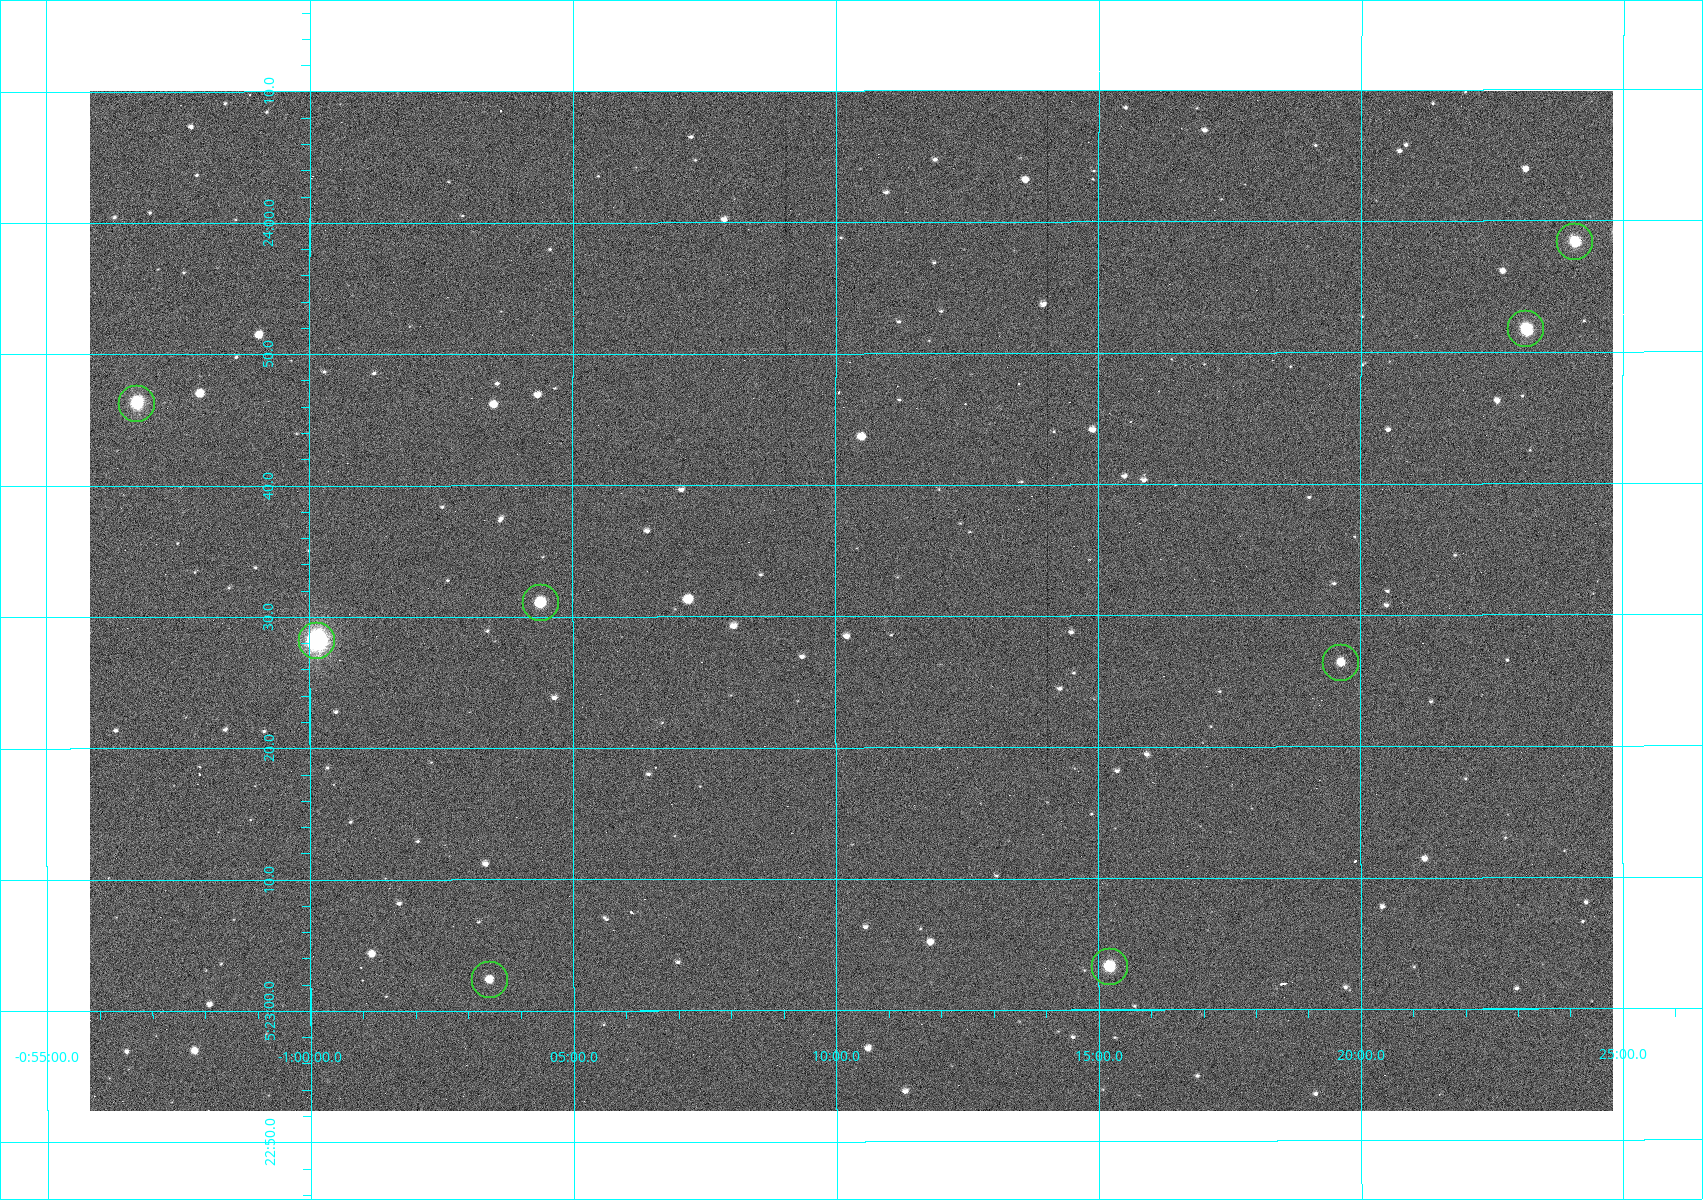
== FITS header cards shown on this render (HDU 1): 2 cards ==
NAXIS1  =                 1523
NAXIS2  =                 1020

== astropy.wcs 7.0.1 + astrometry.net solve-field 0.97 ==
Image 1523 x 1020 px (HDU 1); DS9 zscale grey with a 90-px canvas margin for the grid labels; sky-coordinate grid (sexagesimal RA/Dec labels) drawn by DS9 from the SOLVED WCS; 8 Tycho-2 reference stars matched to detected sources circled (green)
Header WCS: RA---TAN/DEC--TAN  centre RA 05:23:31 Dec -01:10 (80.88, -1.17 deg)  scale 1.14 arcsec/px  FOV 29.0' x 19.4'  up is +90 deg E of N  parity flipped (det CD > 0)
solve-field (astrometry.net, Tycho-2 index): VERIFIED the header's WCS against the Tycho-2 star catalogue (8 matches, 0 conflicts) and refined it, rather than solving blind
Solved WCS: RA---TAN-SIP/DEC--TAN-SIP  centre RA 05:23:31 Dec -01:10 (80.88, -1.17 deg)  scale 1.14 arcsec/px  FOV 29.0' x 19.4'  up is +90 deg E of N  parity flipped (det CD > 0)
The solver's refit moves the header's centre by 1.1 arcsec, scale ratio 1.001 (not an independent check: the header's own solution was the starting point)
Tycho-2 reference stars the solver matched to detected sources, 8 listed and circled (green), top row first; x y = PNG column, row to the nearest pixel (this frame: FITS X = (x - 90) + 1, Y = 1020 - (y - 92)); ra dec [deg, ICRS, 3 dp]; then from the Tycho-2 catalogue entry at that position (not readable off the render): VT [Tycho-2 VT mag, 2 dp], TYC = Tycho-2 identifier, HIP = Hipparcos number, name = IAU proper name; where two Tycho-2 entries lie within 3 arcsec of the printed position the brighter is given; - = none
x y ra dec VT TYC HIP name
1575 243 80.993 -1.402 10.12 4753-1097-1 - -
1526 330 80.966 -1.386 10.33 4753-1182-1 - -
137 405 80.943 -0.946 8.91 4753-387-1 - -
541 604 80.879 -1.073 10.48 4753-1534-1 - -
317 642 80.867 -1.002 7.84 4753-1205-1 25199 -
1341 664 80.860 -1.327 11.24 4753-1591-1 - -
1110 968 80.764 -1.254 10.69 4753-1358-1 - -
490 981 80.760 -1.057 11.82 4753-1463-1 - -